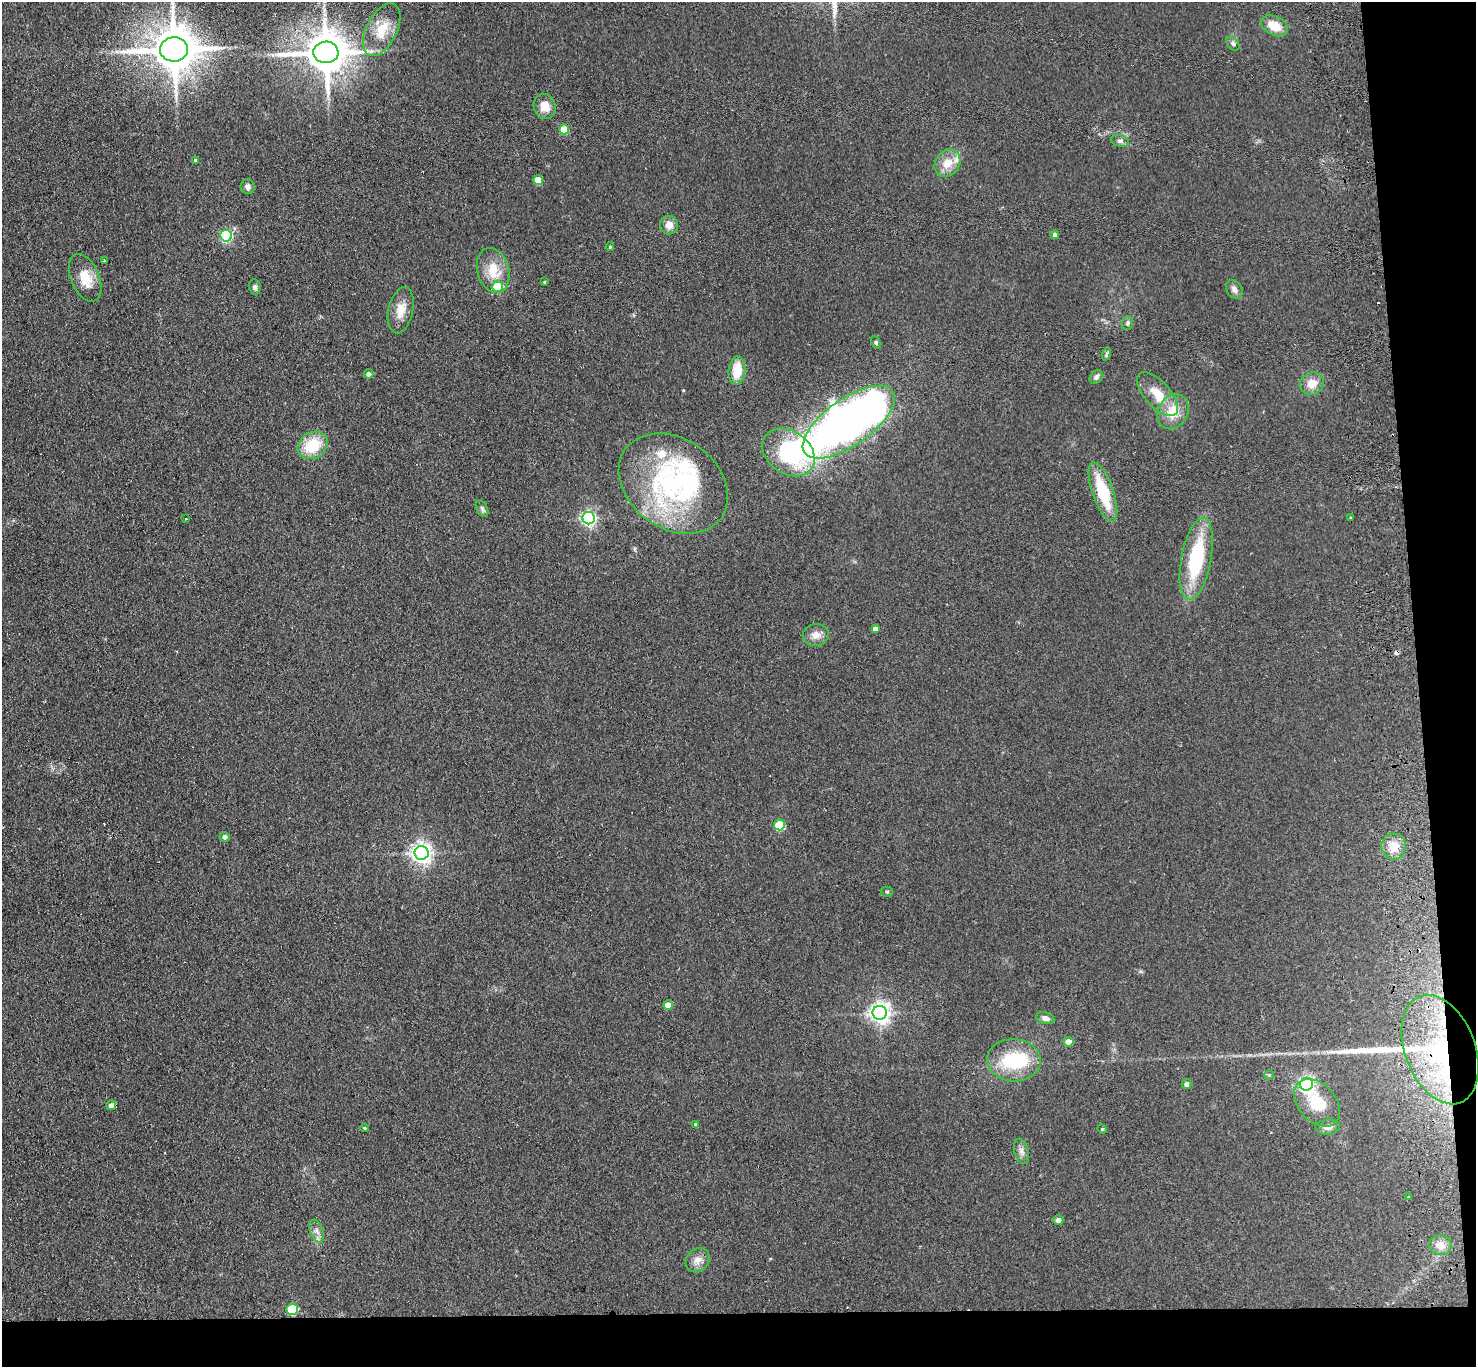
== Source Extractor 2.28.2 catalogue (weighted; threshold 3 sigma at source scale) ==
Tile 9 of 3 x 3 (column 3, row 3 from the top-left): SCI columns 3003-4476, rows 130-1494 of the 4532 x 4405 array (HDU 1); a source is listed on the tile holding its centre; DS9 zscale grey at full resolution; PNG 1478 x 1369 px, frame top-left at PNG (2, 2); each listed source drawn as its Kron ellipse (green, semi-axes under 4 px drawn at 4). Shown black and unused: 8% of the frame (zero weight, under 2 of 3 exposures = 3% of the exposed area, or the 3 px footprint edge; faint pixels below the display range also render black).
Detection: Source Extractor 2.28.2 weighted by HDU 2 'WHT'; one run over the whole footprint, this tile lists its part. Background 0.139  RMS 0.011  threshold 0.0496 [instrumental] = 3 sigma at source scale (4.5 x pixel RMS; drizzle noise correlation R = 1.50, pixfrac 1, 0.05/0.05 arcsec/px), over >= 5 px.
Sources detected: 82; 5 inside a brighter object's white glare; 2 cosmic-ray / hot-pixel residue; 1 long thin detection or spike segment (spike, bleed or trail) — neither listed nor drawn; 2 inside a brighter listed object's ellipse — not listed separately; the other 72 listed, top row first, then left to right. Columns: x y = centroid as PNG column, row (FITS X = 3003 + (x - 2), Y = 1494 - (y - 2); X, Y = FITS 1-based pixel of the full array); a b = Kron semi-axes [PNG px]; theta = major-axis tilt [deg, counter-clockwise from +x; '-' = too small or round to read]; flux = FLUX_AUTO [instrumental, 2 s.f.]
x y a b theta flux
1274 26 14 9 -27 20
382 30 28 15 63 28
1233 43 8 5 -50 2.6
174 49 14 12 3 4200
326 52 12 11 - 4000
545 106 13 11 -71 14
564 129 5 5 - 26
1120 141 9 5 -15 3.1
196 160 4 4 - 2.3
947 163 14 12 53 15
538 180 5 5 - 22
248 187 7 7 - 4.8
669 225 9 9 - 8.8
1055 235 4 4 - 3.3
226 236 6 6 - 130
610 247 4 3 - 1.1
104 261 3 2 - 1.3
493 270 23 16 -74 26
85 278 25 14 -67 22
544 282 3 3 - 1.1
255 287 8 5 -79 2.9
498 287 5 5 - 44
1234 289 10 7 -60 4.7
401 310 23 12 77 16
1127 323 7 5 76 2.3
876 342 7 4 -64 1.6
1106 354 6 3 71 2.7
737 370 14 8 84 22
369 374 5 5 - 3.6
1096 377 7 6 - 3.3
1312 383 12 11 - 14
1157 394 27 12 -48 23
1173 412 18 14 62 24
849 422 54 23 35 750
312 445 16 13 33 38
789 452 28 21 -36 110
673 484 59 45 -36 200
1103 492 31 10 -71 51
482 509 9 5 -64 3
589 518 6 6 - 270
1351 518 3 3 - 2.1
186 519 3 3 - 1.9
1196 559 42 15 79 83
875 629 4 4 - 5.1
816 635 13 11 8 8.8
779 825 5 5 - 48
225 837 5 5 - 3.4
1394 847 13 12 - 19
422 853 7 7 - 610
887 892 5 5 - 1.6
668 1005 5 4 - 14
880 1013 7 7 - 630
1045 1018 9 6 -16 5.1
1068 1042 5 4 - 14
1440 1049 57 35 -69 160
1014 1060 27 21 -3 63
1269 1075 4 4 - 1.3
1187 1084 5 4 - 3.9
1306 1084 6 6 - 350
1317 1103 27 18 -48 36
111 1105 5 5 - 5.4
696 1124 4 4 - 1.6
1327 1127 12 7 5 6.4
364 1128 4 3 - 1.3
1102 1129 5 4 - 1.3
1021 1151 13 7 -74 5.5
1408 1197 3 2 - 1.2
1058 1220 5 4 - 5.3
317 1231 12 6 -69 5.2
1440 1245 11 10 - 9.7
697 1260 13 11 47 8.4
292 1309 6 5 - 68
Overlapping masked pixels (flux is a lower limit): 1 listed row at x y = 1440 1049
Isophote crosses this tile's border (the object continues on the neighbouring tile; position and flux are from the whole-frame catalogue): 1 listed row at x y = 174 49